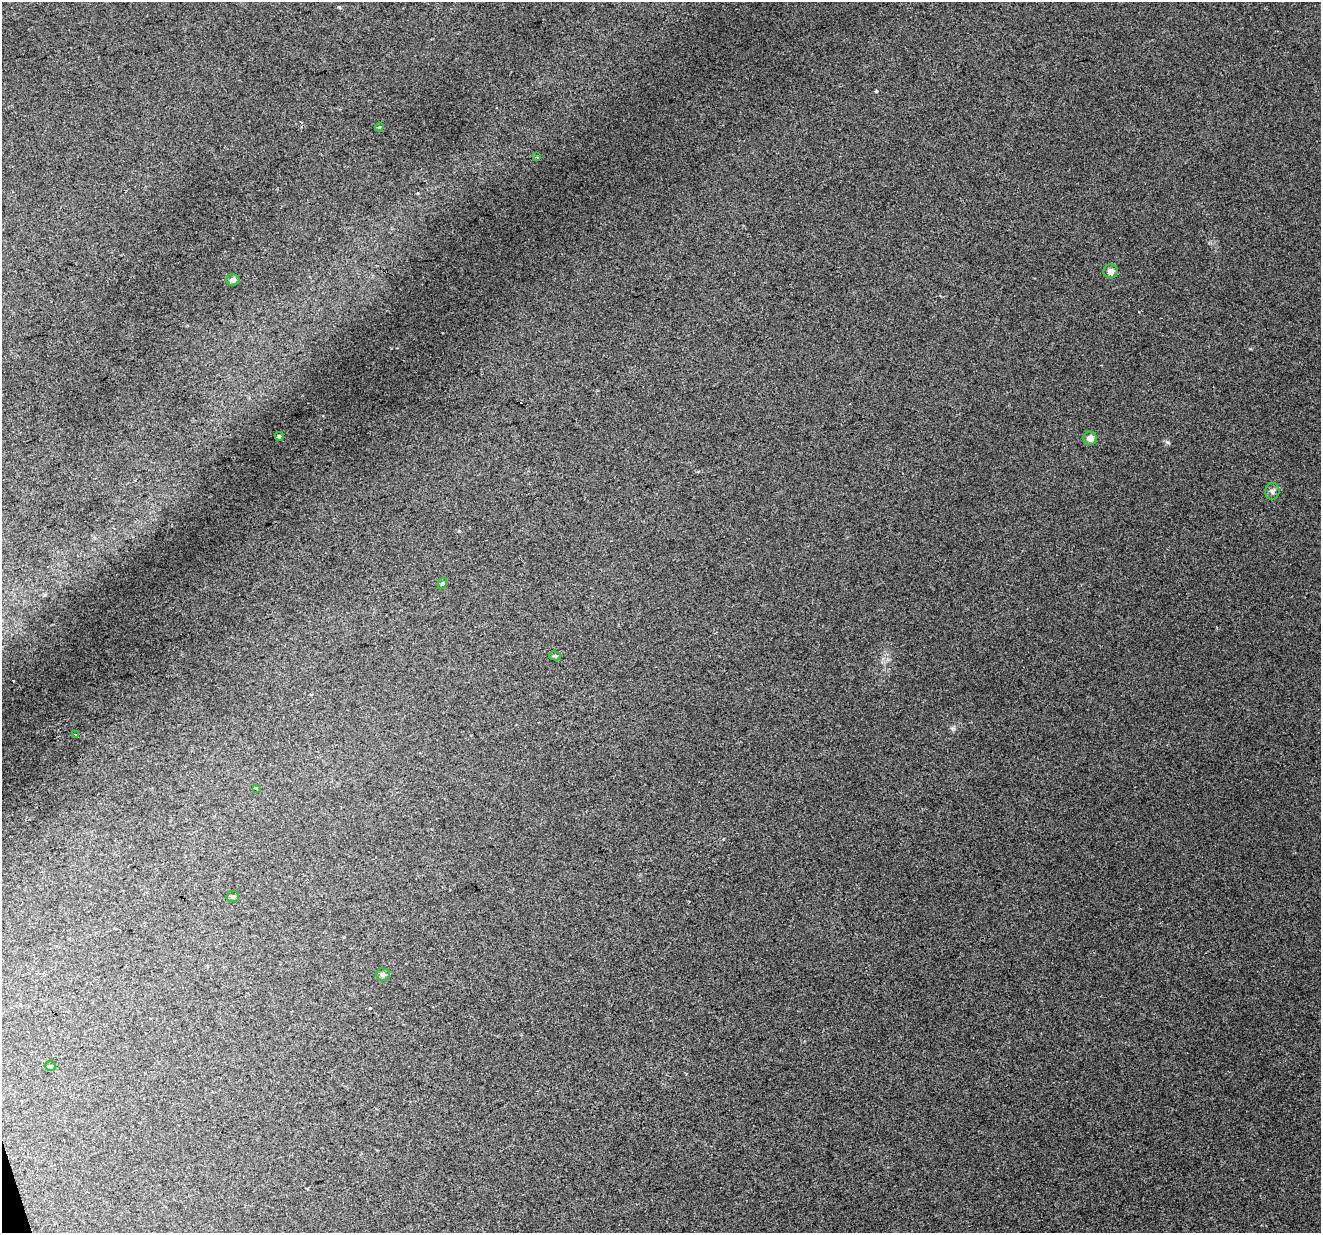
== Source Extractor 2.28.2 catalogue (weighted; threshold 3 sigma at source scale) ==
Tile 7 of 4 x 4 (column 3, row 2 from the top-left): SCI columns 2639-3957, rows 2519-3749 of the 5276 x 5088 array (HDU 1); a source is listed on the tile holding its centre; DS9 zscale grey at full resolution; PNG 1323 x 1235 px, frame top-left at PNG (2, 2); each listed source drawn as its Kron ellipse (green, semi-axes under 4 px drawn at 4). Shown black and unused: <1% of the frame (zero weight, under 2 of 3 exposures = <1% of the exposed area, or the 3 px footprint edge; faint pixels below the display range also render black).
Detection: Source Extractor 2.28.2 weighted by HDU 2 'WHT'; one run over the whole footprint, this tile lists its part. Background 0.0181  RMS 0.0066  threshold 0.0297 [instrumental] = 3 sigma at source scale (4.5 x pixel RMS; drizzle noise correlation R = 1.50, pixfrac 1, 0.0396/0.0396 arcsec/px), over >= 5 px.
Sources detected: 16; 2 cosmic-ray / hot-pixel residue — neither listed nor drawn; the other 14 listed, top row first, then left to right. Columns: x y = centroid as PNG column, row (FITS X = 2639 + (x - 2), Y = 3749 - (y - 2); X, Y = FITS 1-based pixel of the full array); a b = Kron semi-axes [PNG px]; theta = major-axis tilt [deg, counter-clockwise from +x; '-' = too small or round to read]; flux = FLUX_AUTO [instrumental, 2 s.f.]
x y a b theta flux
379 127 4 4 - 0.68
537 157 4 3 - 0.62
1111 271 7 7 - 4
233 280 6 5 - 2.3
279 436 4 4 - 0.76
1090 438 7 6 - 4.2
1272 491 8 7 - 2.1
442 583 6 4 60 0.85
555 656 6 4 -9 0.95
76 735 3 2 - 1.2
256 788 3 3 - 1.9
233 896 6 5 - 1.3
383 974 7 6 - 1.9
50 1066 5 4 - 1
Unlisted compact peaks at least as high as the median listed source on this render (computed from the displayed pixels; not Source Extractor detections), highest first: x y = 1167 442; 953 728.